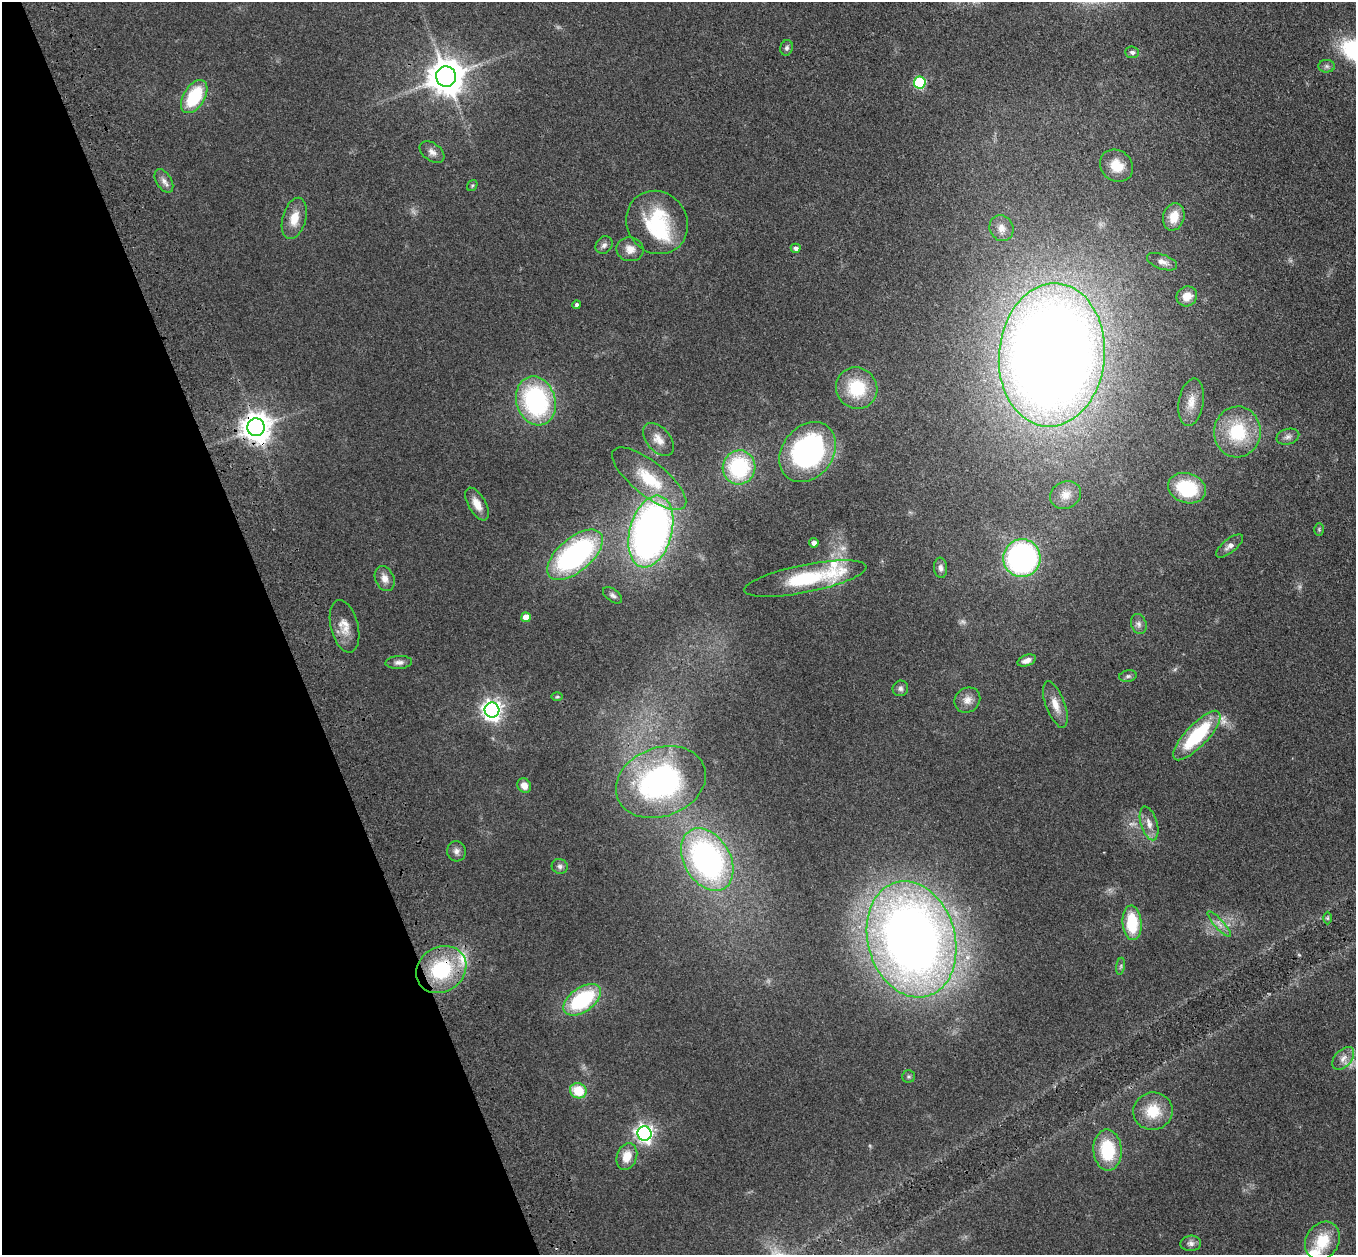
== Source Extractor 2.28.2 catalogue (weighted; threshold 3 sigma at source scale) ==
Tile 5 of 4 x 4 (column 1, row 2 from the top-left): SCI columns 112-1465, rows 2700-3952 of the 5635 x 5524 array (HDU 1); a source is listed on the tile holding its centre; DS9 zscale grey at full resolution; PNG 1358 x 1257 px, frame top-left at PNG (2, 2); each listed source drawn as its Kron ellipse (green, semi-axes under 4 px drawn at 4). Shown black and unused: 21% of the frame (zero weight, under 3 of 4 exposures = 6% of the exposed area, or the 3 px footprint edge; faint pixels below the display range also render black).
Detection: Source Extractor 2.28.2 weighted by HDU 2 'WHT'; one run over the whole footprint, this tile lists its part. Background 0.113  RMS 0.007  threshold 0.0313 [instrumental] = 3 sigma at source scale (4.5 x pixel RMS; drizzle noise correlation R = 1.50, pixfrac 1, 0.05/0.05 arcsec/px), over >= 5 px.
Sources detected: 87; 4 too faint to see at this stretch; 1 cosmic-ray / hot-pixel residue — neither listed nor drawn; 4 inside a brighter listed object's ellipse — not listed separately; the other 78 listed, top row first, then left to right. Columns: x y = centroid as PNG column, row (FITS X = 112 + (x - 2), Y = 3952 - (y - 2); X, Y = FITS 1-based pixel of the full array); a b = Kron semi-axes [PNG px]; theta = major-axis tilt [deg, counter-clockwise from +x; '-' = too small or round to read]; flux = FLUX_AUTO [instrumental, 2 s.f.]
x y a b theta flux
787 48 8 6 73 1.8
1132 52 7 6 - 2.1
1327 66 8 6 -1 1.9
446 77 10 10 - 1700
920 82 6 6 - 67
194 97 18 10 58 39
432 152 14 8 -35 4
1116 166 17 15 -38 13
164 181 13 7 -59 3.7
472 186 6 4 54 0.93
1174 217 14 10 74 12
294 218 21 11 75 12
657 222 32 30 -53 49
1002 228 13 12 - 6
604 245 9 8 - 2.7
796 248 5 4 - 2.4
630 249 14 12 -12 6.8
1162 262 16 7 -20 4.7
1187 296 10 9 - 7.7
577 305 4 4 - 1.8
1052 355 72 53 85 1300
857 388 21 20 - 27
536 401 25 19 -72 100
1191 402 24 12 80 10
256 427 9 9 - 1000
1237 432 25 23 87 40
1288 437 12 7 16 3
658 439 19 11 -48 7.8
808 452 32 25 52 140
739 467 17 16 - 65
649 479 45 17 -38 32
1187 488 19 15 -18 42
1066 495 16 13 27 8
477 504 18 8 -61 8.5
1319 529 6 5 - 0.96
651 532 37 21 75 380
814 543 5 4 - 3.4
1229 546 16 6 38 3.9
575 555 33 17 40 150
1022 558 19 18 - 170
941 568 10 6 -86 2.9
385 578 13 9 -67 5.5
805 579 62 14 11 48
612 595 11 6 -37 2.1
526 617 5 5 - 8.5
1139 624 10 7 -72 2.9
345 626 27 13 -76 11
1027 660 10 5 20 4.1
399 662 13 6 3 3.2
1128 676 9 5 10 1.7
900 688 8 7 - 2.2
557 697 6 4 1 0.94
967 700 13 12 - 6.1
1055 705 24 9 -70 9.2
492 710 7 7 - 400
1197 736 32 11 47 51
661 782 46 34 21 140
524 786 7 6 - 6.1
1149 823 17 8 -73 6.2
456 851 10 9 - 3.1
707 860 33 23 -59 190
560 866 8 7 - 2.3
1327 918 6 4 90 0.85
1132 923 17 9 -86 30
1219 924 17 4 -48 3.8
912 939 59 43 -74 780
1120 966 8 4 81 1.3
441 970 26 22 33 53
582 1000 21 12 35 62
1343 1058 13 8 47 4.9
909 1076 6 6 - 1.4
578 1091 8 7 - 20
1153 1111 20 18 17 19
644 1133 7 7 - 300
1107 1150 20 14 -86 35
627 1156 13 10 70 11
1322 1241 20 16 59 22
1191 1243 10 7 3 2.9
Overlapping masked pixels (flux is a lower limit): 2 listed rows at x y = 256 427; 441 970